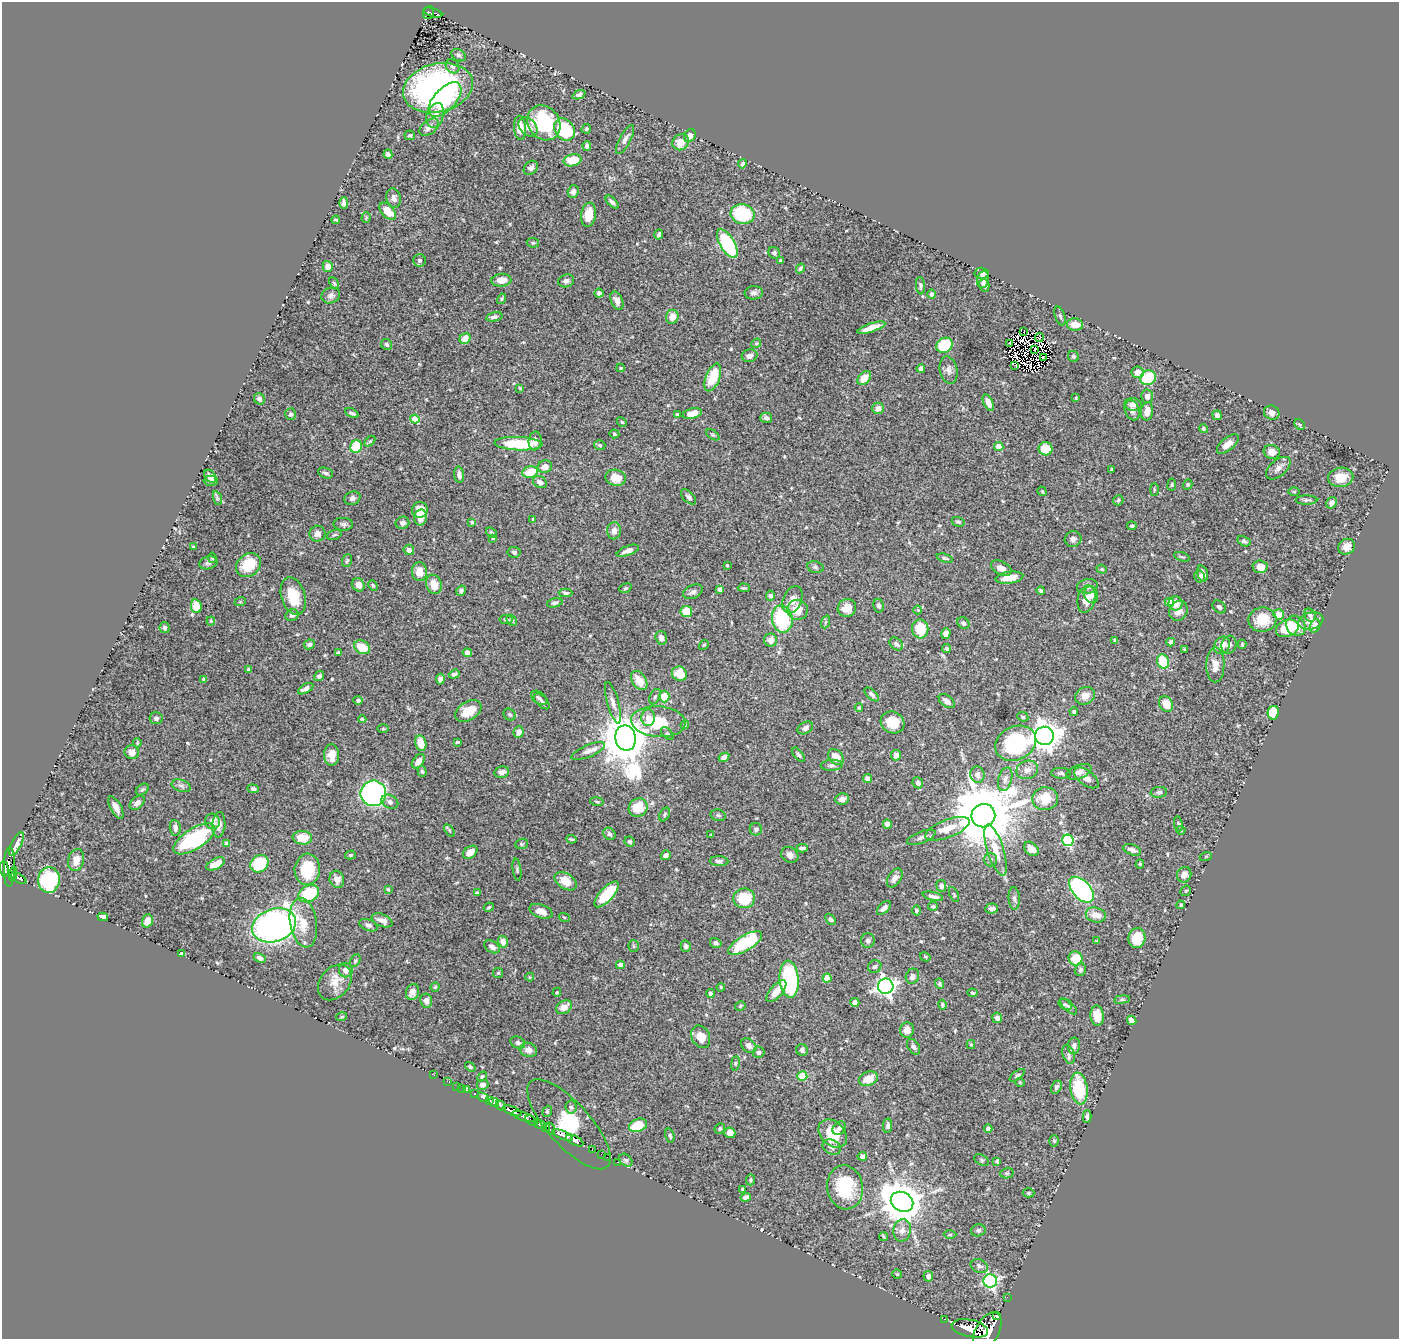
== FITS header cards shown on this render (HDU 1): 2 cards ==
NAXIS1  =                 1397
NAXIS2  =                 1337

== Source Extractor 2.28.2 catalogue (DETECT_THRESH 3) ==
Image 1397 x 1337 px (HDU 1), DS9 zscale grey, 1 PNG px = 1 image px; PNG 1401 x 1341 px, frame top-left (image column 1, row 1337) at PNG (2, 2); each listed source drawn as its Kron ellipse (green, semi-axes under 4 px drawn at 4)
Background 0.931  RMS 0.015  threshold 0.0453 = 3 sigma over >= 5 px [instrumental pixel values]
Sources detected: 549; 4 with non-positive FLUX_AUTO (blend fragments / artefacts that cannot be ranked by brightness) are neither listed nor drawn; of the other 545, the 500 brightest by FLUX_AUTO listed and drawn (45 fainter detections omitted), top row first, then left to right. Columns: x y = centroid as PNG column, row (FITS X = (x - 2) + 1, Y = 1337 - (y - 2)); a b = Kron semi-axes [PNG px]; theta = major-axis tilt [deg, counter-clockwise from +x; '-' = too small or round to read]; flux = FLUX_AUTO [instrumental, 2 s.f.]
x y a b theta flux
429 13 6 5 - 160
433 13 10 3 -18 130
459 55 7 5 -33 2.9
453 66 7 6 - 3.3
438 88 35 24 14 260
579 95 7 4 21 2.3
445 100 21 11 47 44
435 115 13 8 72 8.2
544 123 18 15 -53 66
429 127 11 7 37 6.1
528 127 11 7 -45 5.7
520 128 12 6 -86 14
564 129 12 9 -52 60
586 129 5 4 - 1.8
410 135 5 5 - 1.5
690 136 7 5 54 6.1
625 139 16 5 62 4.8
681 142 9 7 41 13
587 146 5 4 - 2.5
388 154 5 4 - 3
572 160 9 6 13 19
742 164 5 4 - 2.1
531 168 8 6 43 4.2
573 191 6 5 - 4.5
393 198 10 7 -77 4.5
612 202 8 4 -45 3.3
344 203 6 4 90 3.5
388 211 10 6 -48 15
742 214 12 10 -10 70
589 215 12 7 81 18
366 218 5 4 - 1.3
336 220 4 2 - 1.3
659 234 5 3 - 2.6
533 243 6 5 - 1.8
727 244 16 7 -59 85
774 253 6 5 - 2.7
420 260 6 6 - 3
780 260 4 3 - 1.4
328 266 5 5 - 6.4
800 268 5 3 - 1.7
981 273 7 5 -4 4.4
501 280 10 6 5 10
983 280 9 6 76 5.1
566 281 8 6 17 3.8
334 283 6 4 -64 1.3
984 285 6 5 - 4.1
920 286 8 4 -85 2.4
599 293 4 4 - 3.1
754 293 9 6 5 3.6
932 294 5 4 - 3
331 295 9 7 21 3.7
502 299 5 4 - 1.3
617 301 9 6 -66 6.8
1060 316 10 5 -71 2.2
494 317 8 4 12 2.6
672 317 7 6 - 12
1075 324 8 6 -10 14
871 328 15 4 19 12
1023 332 2 2 - 48
1039 337 4 2 - 1.1
465 338 6 5 - 11
756 343 5 4 - 1.3
1009 343 2 2 - 1.1
387 344 6 5 - 2.4
944 345 8 7 - 45
1035 349 3 2 - 1.8
750 356 8 6 14 5
1073 356 6 5 - 1.8
1043 357 3 2 - 1.6
1015 365 4 2 - 1.3
621 368 4 3 - 1.1
921 368 4 4 - 2.9
948 370 14 8 -78 5.3
1137 372 6 6 - 8.5
713 377 14 7 68 30
864 378 8 5 47 14
1148 378 8 7 - 45
520 388 4 3 - 1.1
1147 396 6 6 - 4.9
1076 398 4 3 - 1.1
259 399 6 5 - 3.7
988 403 9 4 -65 6.4
1133 404 9 6 -8 5.7
878 408 6 5 - 6.3
1132 410 10 7 -69 4
1147 411 9 6 84 9
1272 412 8 7 - 5
352 413 7 3 -26 2.6
291 414 6 5 - 2.3
677 414 4 3 - 1.2
692 414 10 5 15 12
1217 415 5 4 - 3.2
766 418 6 5 - 3.5
415 419 5 4 - 21
622 422 5 4 - 1.2
1300 424 6 4 -43 2.4
1204 429 4 4 - 1.9
614 434 5 4 - 1.3
713 435 7 4 -35 1.3
370 441 6 4 45 1.4
535 441 9 6 82 7.2
518 444 24 6 -2 50
1228 444 13 6 40 8.8
600 445 6 5 - 1.9
356 446 6 6 - 34
999 447 4 4 - 23
1046 449 7 6 - 22
1272 452 8 7 - 9.4
545 467 7 6 - 8.5
1278 468 14 8 41 5.9
1112 470 4 2 - 1
530 472 8 5 13 25
325 473 8 5 -21 2.8
459 475 8 5 -86 4.8
210 476 7 5 -52 4.8
1341 477 13 9 10 15
616 478 10 8 -12 14
211 481 7 5 1 2.7
540 482 7 5 -28 5.6
1188 484 5 4 - 1.7
1172 485 6 3 81 1
1154 489 6 3 90 1.3
1042 491 5 3 - 1.1
1294 492 5 3 - 1.1
688 497 9 5 -45 2.9
217 498 7 4 -72 2.1
352 498 8 6 26 3.5
1118 500 5 5 - 1.9
1306 500 11 4 0 2.4
1332 503 6 5 - 4.9
420 510 8 7 - 17
421 517 8 6 79 8.7
533 519 4 3 - 1.5
472 522 4 4 - 1.3
958 522 6 4 -17 2.1
402 523 7 6 - 3.7
343 524 10 6 -3 2.8
1132 526 4 4 - 2
614 531 8 7 - 5.3
492 533 6 4 -36 1.5
317 534 8 8 - 5.7
334 535 8 5 18 1.7
493 538 3 3 - 1.3
1073 539 8 7 - 3.8
1244 541 7 4 -27 2.5
194 547 4 3 - 1.3
1347 547 9 7 31 7.9
409 550 5 5 - 4.2
628 551 12 4 20 6.1
514 552 6 5 - 2.6
1182 557 8 2 -18 1.2
212 558 5 4 - 1.3
945 558 8 3 -16 2
347 560 6 5 - 1.8
208 563 9 6 15 2.8
248 565 13 11 40 29
727 565 3 3 - 1.1
815 567 8 5 -11 2.4
1260 567 7 6 - 12
1001 568 11 6 -26 6.8
1102 569 5 4 - 1.4
419 572 9 7 -87 13
1202 573 8 5 -76 4.9
1199 577 6 5 - 3.6
1009 578 14 6 8 13
434 584 10 7 -71 15
358 585 7 6 - 6.9
373 585 6 4 -50 1.5
1087 586 10 7 11 4.6
625 588 6 4 20 1.4
744 588 6 3 -2 1.3
719 589 4 4 - 3.8
461 591 5 4 - 2.8
1041 591 4 3 - 1.9
693 592 10 6 25 3.4
566 593 7 3 -1 1.7
1091 595 8 6 -66 5.1
293 596 19 12 -73 26
771 596 5 4 - 2.5
1086 599 14 8 76 11
792 600 14 9 67 8.7
240 602 6 3 19 1.1
1169 602 4 4 - 7.1
555 603 8 4 15 2.7
1175 603 7 7 - 7
196 606 7 5 -78 19
879 606 7 5 -81 3.1
1219 607 7 5 -41 2.7
847 608 9 9 - 10
798 610 10 10 - 17
918 610 4 4 - 1.2
686 611 5 5 - 27
1178 611 10 8 60 7.6
1278 614 5 5 - 10
292 615 7 5 27 3
1310 615 7 5 -59 2.5
782 619 14 10 -80 71
506 620 6 4 -9 2
512 620 6 4 -52 1.7
1262 620 14 12 7 23
211 621 4 4 - 1.1
1311 621 12 8 15 8.6
825 622 7 4 69 1.8
963 623 6 5 - 3
1296 626 11 9 -52 14
1315 626 7 5 68 6.7
165 628 5 5 - 2.2
1287 628 12 8 20 35
920 629 9 8 - 28
946 633 5 4 - 8.5
661 638 7 5 -73 4.7
771 640 6 6 - 6.9
1115 640 4 4 - 2.1
1171 642 4 4 - 6.5
309 644 5 4 - 3
896 644 8 5 -40 3
1242 644 4 3 - 1.2
704 645 5 4 - 1.2
1222 645 9 7 57 10
1229 645 9 7 72 3.8
362 647 8 6 -31 19
947 649 4 4 - 1.7
1184 650 4 3 - 1.2
339 652 4 3 - 1.6
467 653 4 4 - 8.4
1163 661 7 6 - 36
1215 665 17 9 89 11
248 670 4 3 - 1.9
454 674 5 3 - 3
679 674 8 7 - 18
319 676 5 4 - 3
204 679 4 3 - 2.5
440 679 5 4 - 4.3
639 681 10 7 -57 16
306 689 8 4 29 5.2
872 694 9 4 -43 2.8
664 696 6 5 - 23
1085 696 10 8 31 9.2
655 697 8 5 63 2.1
539 698 9 5 -38 2.8
358 700 4 4 - 2.2
542 701 10 5 -45 3
947 701 9 5 -38 5.7
613 703 21 5 -74 5.7
1166 704 8 6 -56 14
859 708 4 3 - 1.4
468 711 14 9 32 19
1074 712 4 4 - 2.3
1273 713 7 5 78 45
510 715 6 5 - 1.8
1023 717 5 4 - 1.6
156 718 6 6 - 2.5
648 718 8 7 - 6.4
362 719 4 4 - 1.2
658 722 27 15 -4 42
892 722 12 10 -27 20
685 725 4 3 - 1.3
805 728 8 5 30 4
383 729 6 4 0 1.3
519 732 6 5 - 6.2
667 734 8 4 -44 1.9
1044 736 9 9 - 1400
625 738 13 10 -79 4900
457 742 3 3 - 1.8
137 743 4 3 - 1.1
421 743 8 5 -77 15
1016 743 21 16 27 110
588 751 18 6 23 6
132 752 7 6 - 6.1
331 755 11 7 -89 9.4
799 755 8 4 -50 2.4
896 755 5 5 - 6.7
724 757 6 4 32 4
836 757 9 6 -47 11
418 761 8 5 53 6.3
832 765 11 5 3 3
1027 770 11 9 21 6.6
422 771 5 4 - 1.4
502 772 7 5 13 3.7
1079 772 13 6 21 5.8
1061 773 10 5 -2 2.4
977 775 8 7 - 5
867 778 4 4 - 6.1
1086 778 14 7 -37 7.1
1005 779 12 6 74 5.2
918 783 6 5 - 3.7
181 786 10 6 -18 3.5
142 789 7 5 38 2
253 789 6 4 -5 2.6
1159 792 8 5 5 3.2
373 793 13 13 - 250
842 799 7 5 14 4.7
1045 799 13 11 7 21
597 801 7 3 -10 1.2
390 802 9 6 -27 3.9
137 803 9 6 41 4.8
116 807 12 5 -61 6.2
638 807 10 8 37 25
665 814 7 5 62 2
718 815 8 5 -14 1.9
983 816 12 11 - 11000
212 821 8 7 - 6.9
887 824 5 4 - 4.5
1178 824 7 3 -80 1.6
219 825 13 6 86 5.9
175 828 8 5 -83 4.6
756 829 6 6 - 2.8
947 829 23 9 21 18
449 830 7 3 -55 1.5
1181 830 4 4 - 1.1
609 834 7 5 -47 3
711 835 3 3 - 1.2
921 837 15 5 21 3.8
302 838 9 6 -5 21
194 839 24 10 32 100
571 839 5 2 - 1.4
1068 840 6 5 - 100
630 841 5 5 - 2.6
16 844 13 5 63 6.6
227 844 4 4 - 7.8
522 844 6 5 - 1.6
802 848 5 3 - 2.6
1031 849 8 6 -41 10
996 850 26 8 -73 16
1132 850 9 5 -20 4.5
470 852 8 5 38 9.1
350 855 5 4 - 1.4
666 855 5 4 - 4.1
790 855 9 7 -38 5.2
1206 856 6 4 19 1.1
76 860 11 8 75 9.3
991 860 7 6 - 2.7
719 861 9 5 -3 3
216 864 10 5 27 16
259 864 9 8 - 50
1140 864 4 4 - 1.2
9 867 20 5 89 340
4 869 8 4 -84 450
307 869 16 12 84 40
517 870 11 3 -82 1.8
13 874 7 3 82 170
1184 875 8 7 - 6.7
19 878 8 3 -29 130
895 878 10 6 58 5.7
337 879 9 7 -72 7.5
49 880 13 11 86 100
566 881 12 7 -33 17
941 886 6 5 - 4.5
388 889 4 4 - 1
1081 890 15 9 -47 220
1186 891 6 5 - 1.3
477 893 4 3 - 2
309 894 11 8 26 49
607 894 16 6 48 36
954 894 8 3 -64 1.2
933 896 10 4 -13 4.2
744 898 11 10 - 38
1014 898 11 5 -86 3.1
1181 905 4 4 - 1.3
933 906 5 4 - 1.3
489 907 5 4 - 1.4
884 908 8 5 45 4.1
992 909 6 5 - 3.2
916 910 5 4 - 1.9
541 911 12 6 -20 8.9
1096 915 10 7 -14 11
103 917 5 4 - 4.6
564 917 5 3 - 1
831 919 6 4 -48 2.3
382 920 11 6 -23 6.8
147 921 7 5 71 12
303 923 25 13 -81 21
274 925 22 16 19 460
368 925 9 5 -22 3.5
1137 938 10 8 77 23
868 940 7 7 - 3.3
1097 941 4 3 - 1.2
503 942 6 5 - 7.4
716 943 6 5 - 2.3
745 943 19 7 30 72
634 946 5 5 - 1.7
686 946 5 5 - 2.9
492 947 8 5 -33 4.4
182 953 4 3 - 1.6
925 957 5 4 - 1.1
260 958 6 4 -29 4.3
1075 958 7 7 - 27
355 961 7 4 63 1.6
620 965 4 4 - 5.6
875 967 7 6 - 2.2
1080 969 6 5 - 2.2
346 970 7 7 - 6.9
498 973 5 5 - 1.3
912 976 8 6 63 4.7
530 977 4 4 - 1
827 978 4 4 - 17
789 979 18 9 -85 120
335 982 20 14 50 14
940 984 5 4 - 1.7
886 986 8 7 - 410
435 987 4 4 - 1.4
721 987 4 3 - 1.1
776 991 13 6 48 14
412 992 8 6 71 6.9
557 992 4 4 - 1.2
710 993 4 4 - 3.2
972 993 5 4 - 1.3
1122 1000 8 4 8 1.7
426 1001 7 6 - 5.3
855 1002 4 4 - 5
1065 1004 7 4 -33 2
942 1005 5 4 - 1.4
740 1006 5 4 - 1.3
1069 1006 10 4 -43 2.7
564 1007 8 6 34 9.8
1097 1016 10 6 -86 16
342 1017 5 3 - 1.1
997 1018 5 5 - 3.7
1132 1020 5 4 - 6.4
907 1030 7 7 - 6.1
701 1037 12 9 -63 13
518 1043 7 5 -29 3
971 1045 4 4 - 1.2
749 1046 8 6 -42 4.7
1074 1046 8 6 82 4.3
914 1047 9 5 -55 3.4
528 1050 9 7 -17 6.1
802 1050 6 5 - 2.4
758 1052 6 6 - 3.2
1068 1054 10 6 -70 3.5
735 1063 7 3 81 1.5
470 1067 6 4 -37 1.9
434 1075 2 2 - 8.7
1017 1075 9 4 37 1.8
802 1076 5 4 - 31
482 1077 5 4 - 1.4
868 1079 10 7 22 14
447 1081 3 2 - 3.7
1020 1082 4 4 - 1.1
483 1085 6 5 - 3.9
457 1086 2 2 - 5.3
1056 1087 7 4 64 2.5
462 1088 2 2 - 7.4
1079 1088 16 8 -81 52
466 1090 3 3 - 33
475 1094 3 3 - 120
483 1097 6 3 -29 240
490 1101 3 3 - 250
494 1102 5 4 - 560
501 1106 6 3 -46 210
571 1107 6 5 - 2.4
512 1111 10 4 -21 1200
547 1111 6 4 69 1.5
524 1116 12 4 -19 400
1087 1117 6 3 -89 2.5
531 1121 7 3 -32 290
540 1124 6 4 -15 530
569 1124 57 21 -48 150
638 1125 9 6 20 26
887 1125 7 4 80 3.2
546 1128 4 3 - 64
720 1128 5 5 - 1.7
839 1128 7 5 46 3.6
550 1129 6 4 -74 84
988 1129 4 4 - 4
730 1133 5 5 - 8.1
833 1133 16 12 -44 31
562 1135 11 3 -23 920
670 1135 7 4 -74 2.4
575 1140 9 4 -26 1000
1054 1141 5 4 - 1.5
832 1147 10 7 -25 4.3
592 1149 3 2 - 20
601 1154 2 2 - 10
862 1156 5 4 - 3.5
607 1157 2 2 - 5
626 1160 7 5 -43 1.9
982 1160 7 5 -28 1.8
997 1161 4 4 - 2.8
618 1162 3 2 - 18
1007 1173 7 5 11 1.6
750 1180 6 4 89 1.5
845 1187 22 17 -81 49
742 1189 4 3 - 1.4
1028 1193 6 4 1 1.5
746 1197 5 4 - 3.2
902 1202 12 9 -30 2900
902 1230 11 8 78 7.2
978 1230 7 6 - 2.7
950 1234 6 4 1 1.3
884 1237 4 2 - 1.4
979 1266 9 6 -21 3.3
897 1274 5 4 - 1.3
928 1276 5 5 - 5.9
990 1281 7 6 - 190
1007 1297 2 2 - 9.1
997 1315 3 2 - 280
944 1319 2 2 - 8.9
970 1328 18 8 -12 3000
987 1331 20 11 61 4700
At the frame edge (FLAGS 8, measured only in part): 1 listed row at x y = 987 1331
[45 fainter detections neither listed nor drawn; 4 non-positive-flux detections neither listed nor drawn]